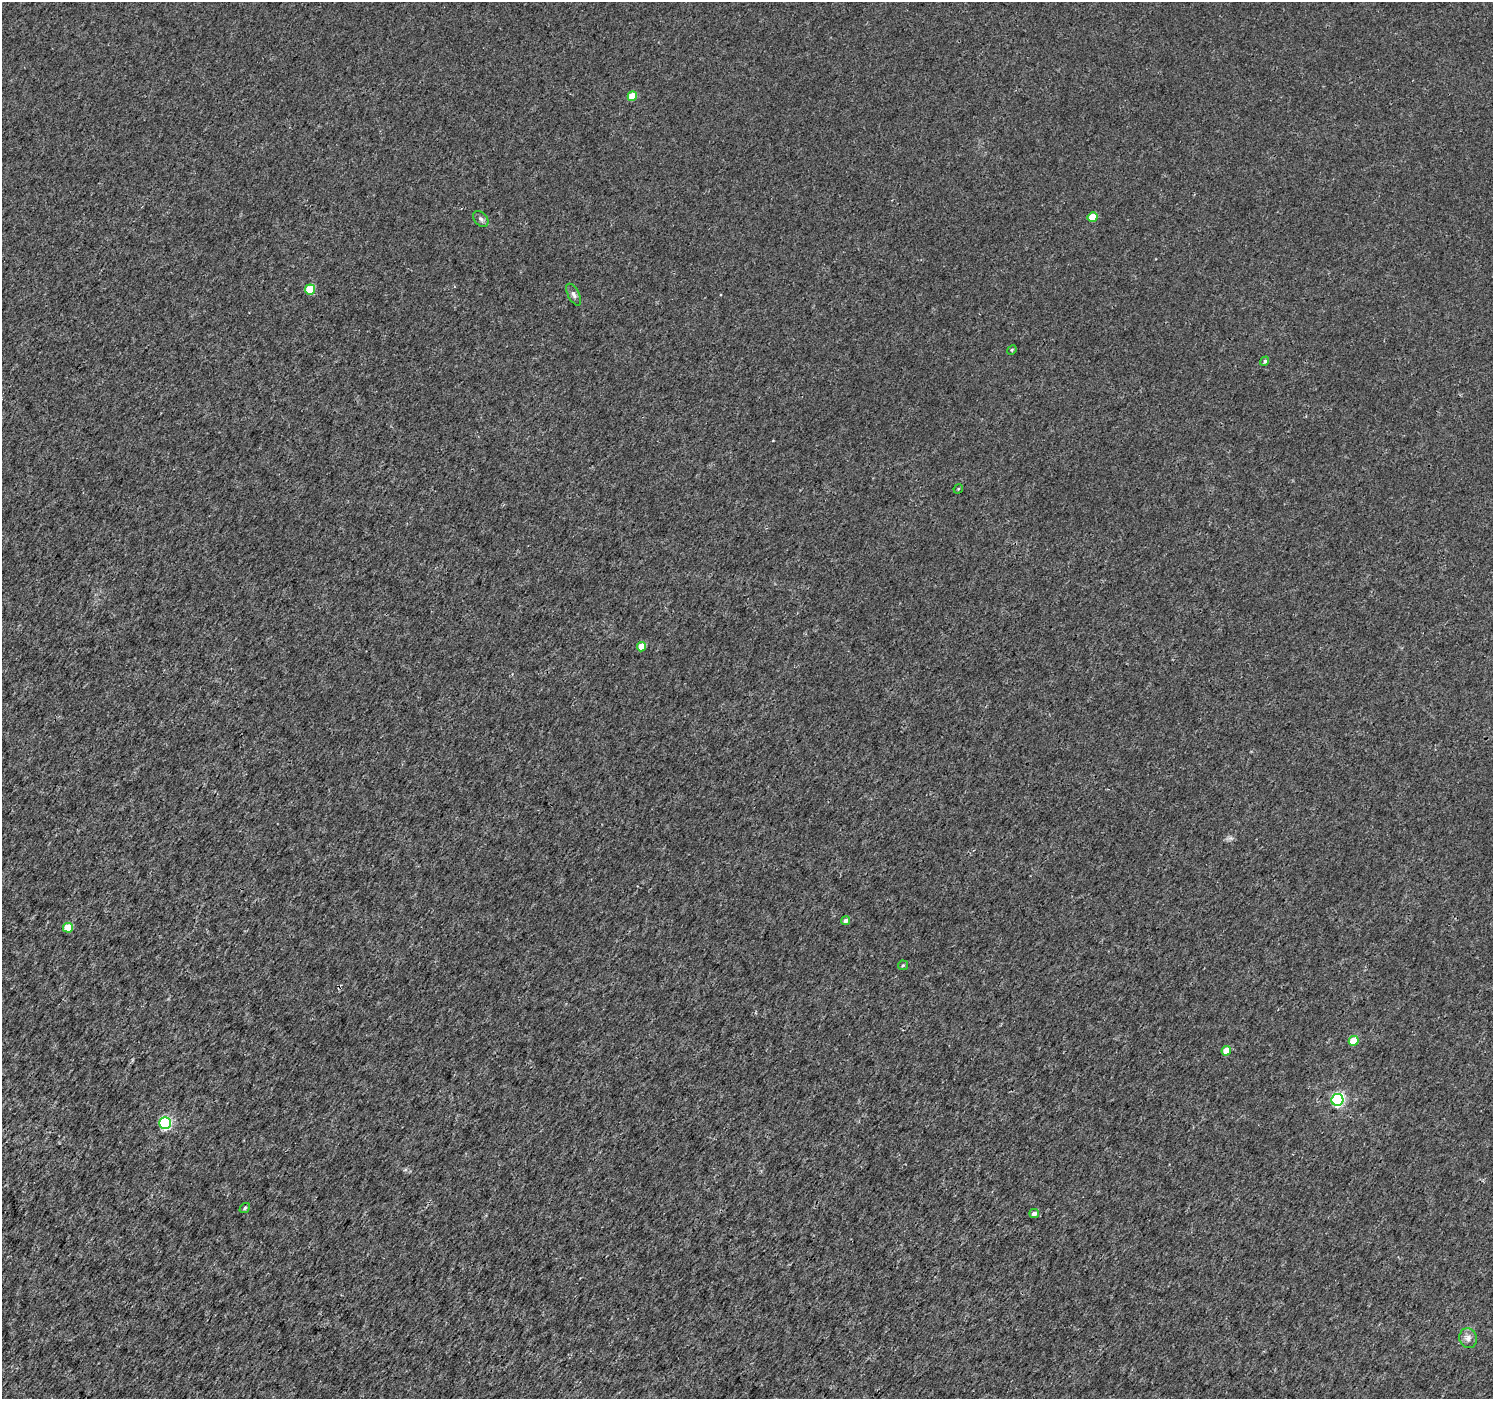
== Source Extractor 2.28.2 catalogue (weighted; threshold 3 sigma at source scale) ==
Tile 7 of 4 x 4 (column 3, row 2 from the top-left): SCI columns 2989-4479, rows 3038-4434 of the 5970 x 6010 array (HDU 1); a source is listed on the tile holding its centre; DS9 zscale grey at full resolution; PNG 1495 x 1401 px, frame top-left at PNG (2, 2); each listed source drawn as its Kron ellipse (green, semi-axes under 4 px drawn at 4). Shown black and unused: <1% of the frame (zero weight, under 3 of 4 exposures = <1% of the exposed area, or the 3 px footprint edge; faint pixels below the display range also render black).
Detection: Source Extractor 2.28.2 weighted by HDU 2 'WHT'; one run over the whole footprint, this tile lists its part. Background 0.00228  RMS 0.0023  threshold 0.0103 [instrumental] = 3 sigma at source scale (4.5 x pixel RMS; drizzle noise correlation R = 1.50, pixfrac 1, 0.0396/0.0396 arcsec/px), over >= 5 px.
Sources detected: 19; all 19 listed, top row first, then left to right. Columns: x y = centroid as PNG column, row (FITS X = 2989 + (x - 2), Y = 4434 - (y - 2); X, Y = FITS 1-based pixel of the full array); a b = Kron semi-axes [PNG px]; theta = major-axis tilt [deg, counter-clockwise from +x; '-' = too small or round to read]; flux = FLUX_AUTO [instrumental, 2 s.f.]
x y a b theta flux
632 96 5 4 - 5.3
1092 217 5 4 - 4.7
481 219 9 6 -46 0.71
310 289 5 5 - 7.7
574 295 12 5 -63 0.8
1012 350 5 4 - 0.26
1265 361 5 4 - 0.42
958 489 5 4 - 0.26
641 647 5 4 - 3.8
845 921 5 4 - 0.86
68 928 5 4 - 4.8
903 965 5 4 - 0.32
1354 1041 5 4 - 4.9
1226 1051 5 4 - 4.3
1337 1100 6 6 - 37
165 1123 6 5 - 28
245 1208 6 4 39 0.34
1034 1213 5 4 - 0.99
1468 1338 10 8 -74 1.2